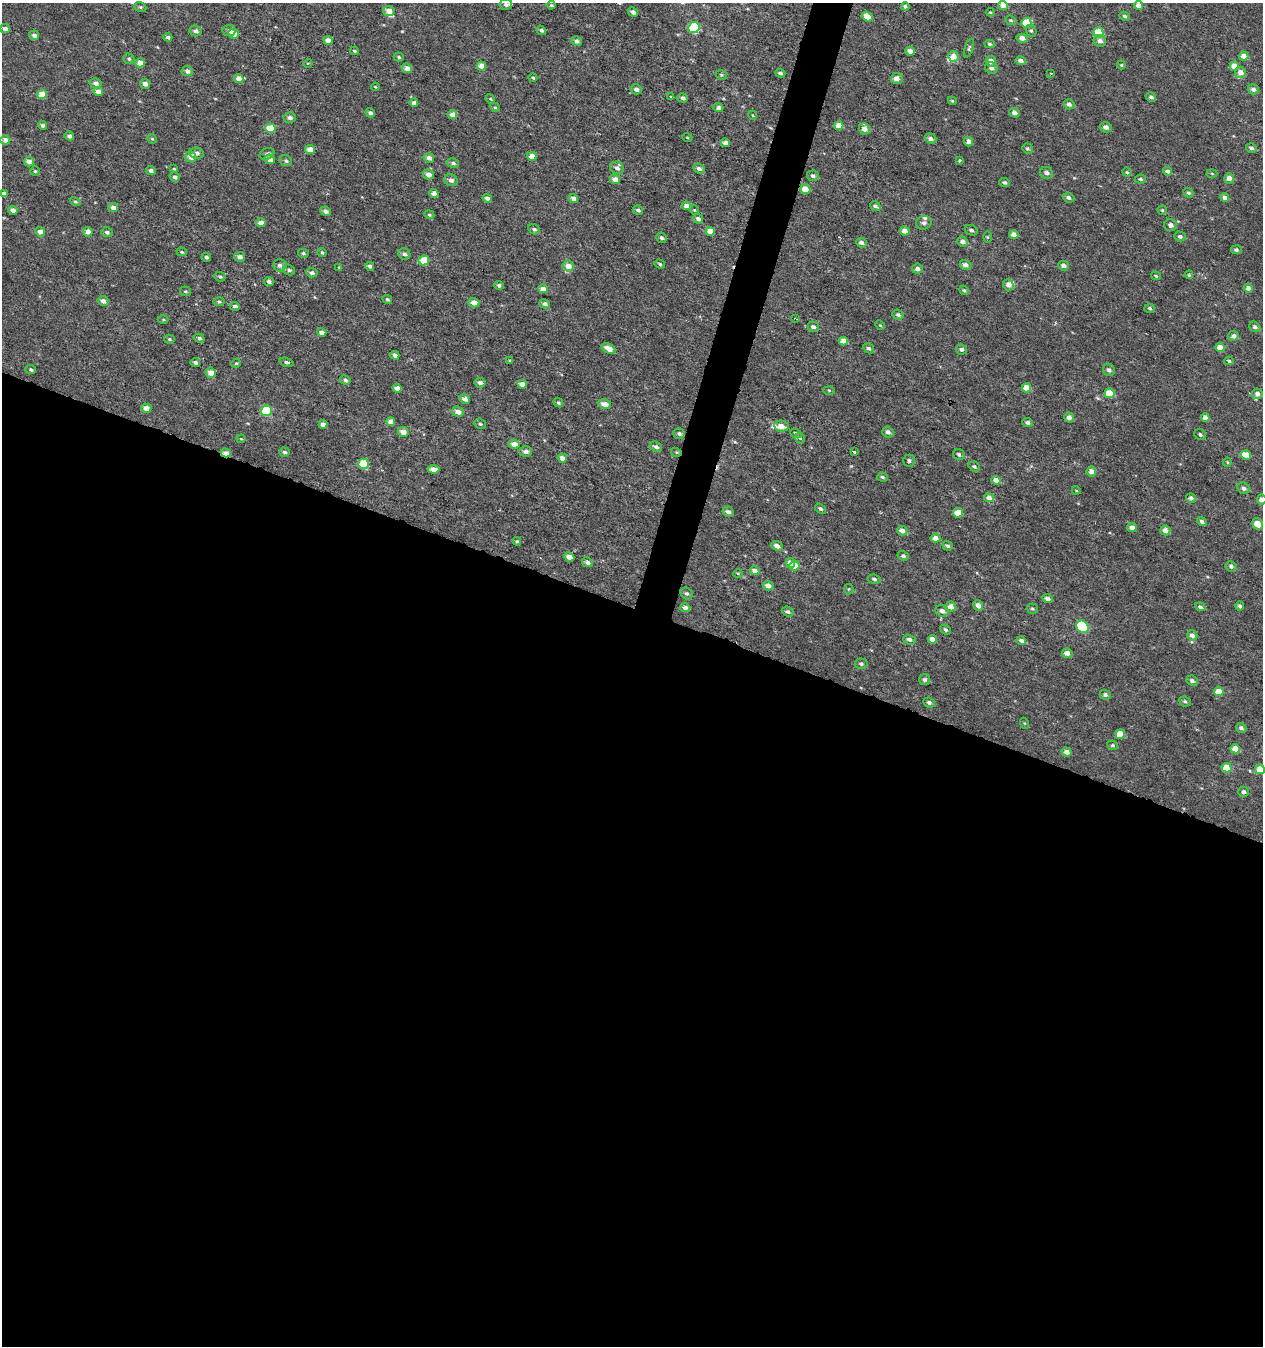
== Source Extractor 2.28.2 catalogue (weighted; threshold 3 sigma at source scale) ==
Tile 14 of 4 x 4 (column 2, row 4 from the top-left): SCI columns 1553-2813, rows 59-1402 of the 5616 x 5441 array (HDU 1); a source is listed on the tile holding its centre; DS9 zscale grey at full resolution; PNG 1265 x 1348 px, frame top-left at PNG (2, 3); each listed source drawn as its Kron ellipse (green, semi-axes under 4 px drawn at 4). Shown black and unused: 56% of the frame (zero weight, under 3 of 6 exposures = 3% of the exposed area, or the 3 px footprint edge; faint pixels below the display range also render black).
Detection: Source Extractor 2.28.2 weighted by HDU 2 'WHT'; one run over the whole footprint, this tile lists its part. Background 3.16e-04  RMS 0.0012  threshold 0.00471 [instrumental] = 3 sigma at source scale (4.09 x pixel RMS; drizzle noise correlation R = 1.36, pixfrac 0.8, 0.0396/0.0396 arcsec/px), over >= 5 px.
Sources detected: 325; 9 inside a brighter listed object's ellipse — not listed separately; the other 316 listed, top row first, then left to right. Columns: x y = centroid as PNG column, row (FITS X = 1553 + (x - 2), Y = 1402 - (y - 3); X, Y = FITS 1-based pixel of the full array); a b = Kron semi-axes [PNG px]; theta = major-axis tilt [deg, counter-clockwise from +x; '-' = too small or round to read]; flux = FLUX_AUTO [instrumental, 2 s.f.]
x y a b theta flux
506 4 6 5 - 0.29
551 5 4 4 - 0.13
1003 5 5 4 - 0.89
1138 5 4 4 - 0.78
905 6 4 3 - 0.2
140 7 6 5 - 0.18
389 11 6 5 - 0.77
633 12 5 4 - 0.36
990 12 4 4 - 0.11
1125 16 5 4 - 0.23
867 17 6 4 -38 1.2
1011 20 6 4 -20 0.16
1026 23 5 5 - 3.2
694 27 5 5 - 6.7
5 29 5 4 - 0.46
229 30 6 5 - 0.4
541 30 5 4 - 0.26
195 31 6 5 - 0.39
1031 31 6 5 - 0.18
1098 32 5 5 - 3.4
234 34 5 5 - 1.1
34 35 5 4 - 0.4
168 37 4 4 - 0.29
1022 38 5 4 - 0.58
328 41 4 4 - 0.98
576 41 5 4 - 0.37
1100 41 6 5 - 0.5
989 44 5 4 - 0.17
969 48 10 3 71 0.19
355 51 4 3 - 0.18
910 51 5 4 - 0.56
1244 56 4 4 - 0.88
399 57 5 4 - 0.16
953 57 5 5 - 0.89
129 59 6 5 - 0.19
991 61 5 5 - 0.7
1021 61 5 4 - 0.48
140 63 4 4 - 1.1
308 63 4 3 - 0.096
1121 65 4 4 - 0.13
481 66 5 4 - 1.1
1234 66 4 4 - 1.1
407 68 5 4 - 0.71
991 68 6 5 - 0.46
187 71 5 5 - 0.44
1240 72 5 5 - 0.85
780 73 5 4 - 0.25
1051 73 3 3 - 0.095
721 75 6 4 -21 0.15
239 78 5 4 - 0.85
533 78 4 3 - 0.15
897 79 6 5 - 0.72
95 83 6 5 - 0.42
145 84 5 5 - 0.56
375 87 4 3 - 0.097
636 89 5 5 - 0.39
1253 89 5 5 - 0.43
98 92 4 4 - 0.96
42 95 5 4 - 1.8
671 97 4 3 - 0.13
1151 97 5 4 - 0.25
682 98 5 4 - 0.29
490 99 5 4 - 0.11
952 101 4 3 - 0.11
414 103 4 4 - 0.51
1069 104 5 5 - 0.37
495 107 5 4 - 0.14
718 108 5 4 - 0.29
370 113 5 4 - 0.31
1015 113 5 5 - 0.56
452 114 5 4 - 0.74
752 115 4 3 - 0.091
290 117 6 5 - 0.32
42 125 4 4 - 0.25
839 125 4 4 - 1.1
1106 127 6 5 - 0.43
270 128 5 5 - 2.6
864 129 6 5 - 0.68
69 136 5 4 - 0.33
687 137 5 3 - 0.095
930 138 6 5 - 0.49
152 139 5 4 - 0.13
5 140 5 4 - 0.58
969 142 5 4 - 0.54
725 143 4 4 - 0.65
1027 148 5 5 - 0.19
1251 148 5 4 - 0.27
310 149 5 4 - 1.1
197 153 7 5 -10 0.42
267 154 8 5 26 0.29
532 156 4 4 - 1.2
191 157 5 5 - 0.89
429 158 5 4 - 0.48
270 159 5 4 - 0.7
960 160 4 3 - 0.14
286 161 6 5 - 0.22
29 162 5 4 - 0.74
453 163 6 4 -11 0.25
617 168 7 6 - 0.4
699 168 6 4 -24 0.37
174 169 3 3 - 0.1
151 170 5 4 - 0.35
35 171 5 5 - 0.15
1168 171 5 4 - 0.27
1127 172 5 4 - 0.12
1046 173 6 6 - 0.44
1212 173 5 3 - 0.098
428 174 5 5 - 0.72
813 176 6 5 - 0.3
175 177 5 4 - 0.28
1229 178 5 5 - 0.74
615 179 5 4 - 0.77
1140 179 5 4 - 0.19
451 180 7 6 - 0.44
1005 182 5 4 - 0.23
805 189 5 4 - 1.3
4 193 4 4 - 0.34
434 193 4 4 - 0.72
1188 193 5 4 - 0.24
1225 197 4 4 - 0.38
487 198 5 4 - 0.47
1068 198 6 5 - 0.3
573 199 5 4 - 0.68
75 201 5 4 - 0.15
686 206 4 4 - 0.76
875 206 5 4 - 0.29
113 207 5 4 - 0.59
13 210 5 4 - 0.61
638 210 5 4 - 0.27
694 210 5 4 - 0.11
1162 210 5 4 - 0.14
325 211 5 4 - 0.44
429 215 5 4 - 0.15
698 219 5 4 - 0.42
261 223 4 4 - 0.88
924 223 8 6 17 0.35
1171 225 6 6 - 0.47
534 229 6 4 -26 0.24
971 230 7 5 -25 0.26
710 231 4 4 - 1.3
905 231 5 4 - 0.75
40 232 5 4 - 0.86
88 232 5 4 - 0.77
107 232 6 5 - 0.3
1014 234 5 4 - 0.56
1180 236 6 5 - 0.24
987 237 6 4 90 0.12
661 238 5 5 - 0.24
963 242 5 5 - 0.46
862 243 5 5 - 0.43
1236 250 5 4 - 0.23
182 252 5 4 - 0.15
303 253 5 4 - 0.2
322 253 5 3 - 0.14
404 254 6 5 - 0.34
206 257 5 4 - 0.26
240 257 5 5 - 0.51
424 260 5 5 - 3
660 264 5 4 - 0.15
280 265 7 6 - 0.37
965 265 6 5 - 0.45
370 266 4 4 - 0.31
568 266 5 5 - 0.84
1064 266 5 4 - 0.43
339 267 4 4 - 0.078
917 269 5 5 - 0.46
289 270 6 5 - 0.26
312 273 6 4 -5 0.33
1189 275 4 3 - 0.1
1156 276 5 3 - 0.14
220 277 6 4 -24 0.19
269 281 5 4 - 0.31
499 285 5 4 - 0.28
1008 285 5 5 - 0.52
1248 288 4 4 - 0.43
543 289 5 4 - 0.77
964 290 5 4 - 0.15
185 291 5 4 - 0.13
387 299 5 4 - 0.19
103 301 5 5 - 0.49
219 302 5 3 - 0.13
474 303 5 4 - 0.78
545 304 5 4 - 0.32
235 306 5 4 - 0.25
1150 308 5 4 - 0.22
898 315 6 5 - 0.27
163 319 5 3 - 0.12
796 319 4 2 - 0.12
880 325 5 4 - 0.12
813 327 6 5 - 0.35
1255 327 6 5 - 0.31
322 332 5 4 - 0.71
1233 336 5 5 - 0.54
199 338 5 4 - 0.22
169 339 5 4 - 0.16
843 341 4 4 - 0.82
869 348 5 4 - 0.26
1220 348 4 4 - 1.2
609 349 8 4 -30 0.8
961 349 5 5 - 0.33
395 355 4 4 - 0.45
509 360 3 3 - 0.15
1229 361 5 4 - 0.2
195 362 4 4 - 0.28
286 362 7 4 -14 0.23
236 363 5 4 - 0.12
31 370 5 4 - 0.21
1109 370 6 5 - 0.36
211 373 5 5 - 1.1
345 380 5 4 - 0.22
480 383 5 5 - 0.4
522 384 4 4 - 0.75
397 388 5 4 - 0.66
1026 388 5 4 - 1.2
829 390 6 4 -2 0.11
1110 393 5 4 - 2
1257 394 5 5 - 0.53
465 399 5 4 - 0.54
558 403 5 4 - 0.2
605 404 6 4 -10 0.72
146 408 5 4 - 0.77
266 411 5 5 - 5.1
458 412 6 5 - 0.64
1069 418 5 5 - 0.5
1205 418 4 4 - 0.59
391 422 4 4 - 0.76
1028 423 5 4 - 0.3
323 424 4 4 - 0.65
480 424 6 5 - 0.19
781 426 7 5 -7 0.79
403 432 5 5 - 0.86
888 432 6 5 - 0.38
796 433 6 4 -22 0.18
679 434 6 5 - 0.26
1200 435 6 5 - 0.25
800 438 6 4 -44 0.16
241 439 4 4 - 0.12
514 444 5 4 - 0.85
656 447 6 5 - 0.33
526 451 6 5 - 0.42
284 452 5 4 - 0.22
676 452 5 3 - 0.12
854 452 3 3 - 0.89
226 453 5 4 - 0.91
959 454 6 5 - 0.28
1246 455 5 4 - 0.89
562 458 5 4 - 0.78
909 461 6 6 - 0.25
1227 462 4 4 - 0.11
364 464 5 5 - 4.4
974 467 6 4 -34 0.2
434 469 6 4 -5 0.69
1091 471 5 5 - 0.69
882 477 5 4 - 0.21
996 480 5 4 - 0.74
1243 488 6 5 - 0.39
1076 490 4 3 - 0.082
989 497 5 4 - 0.59
1191 498 5 4 - 0.4
1262 500 5 4 - 0.62
820 509 6 4 -33 0.23
728 512 6 5 - 0.39
958 513 5 4 - 1.4
1202 521 5 4 - 0.28
1257 524 6 5 - 1.1
1132 528 5 4 - 0.62
1165 530 5 5 - 0.69
902 531 5 4 - 0.64
936 538 5 4 - 0.76
517 541 4 4 - 0.17
777 546 6 4 -24 0.57
948 546 5 4 - 0.2
903 556 5 4 - 0.25
569 557 5 4 - 0.79
587 562 5 4 - 0.29
790 563 5 5 - 0.83
795 566 5 4 - 1.3
1231 566 5 5 - 0.27
755 571 5 4 - 0.64
738 573 5 3 - 0.11
874 579 7 4 -8 0.25
768 586 5 4 - 0.66
849 589 5 4 - 0.11
687 594 6 5 - 0.28
1048 598 5 4 - 0.49
978 606 5 4 - 0.68
1240 606 4 4 - 0.23
951 607 5 5 - 0.9
1200 607 5 4 - 0.24
685 608 5 4 - 0.46
1032 609 6 5 - 0.16
942 611 7 5 -31 0.53
788 612 6 4 -21 0.28
1082 627 7 5 -46 7.1
946 630 5 4 - 0.26
1192 635 5 5 - 0.47
909 639 6 4 -19 0.33
933 639 4 4 - 0.71
1021 640 5 4 - 0.31
1067 653 5 4 - 0.64
861 664 6 5 - 0.27
925 679 5 5 - 0.26
1192 681 6 5 - 0.32
1219 691 5 4 - 1.4
1105 695 5 5 - 0.32
1185 701 6 5 - 0.2
929 702 6 5 - 0.27
1024 723 5 3 - 0.11
1241 728 5 5 - 0.32
1120 734 5 4 - 1.8
1112 745 5 4 - 0.17
1235 749 5 4 - 1.4
1067 752 5 4 - 0.57
1226 768 5 4 - 1.7
1260 769 5 4 - 1.8
1244 792 5 5 - 0.33
Overlapping masked pixels (flux is a lower limit): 1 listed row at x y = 226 453
Isophote crosses this tile's border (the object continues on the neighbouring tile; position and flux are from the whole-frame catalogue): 3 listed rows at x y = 4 193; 1262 500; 1260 769